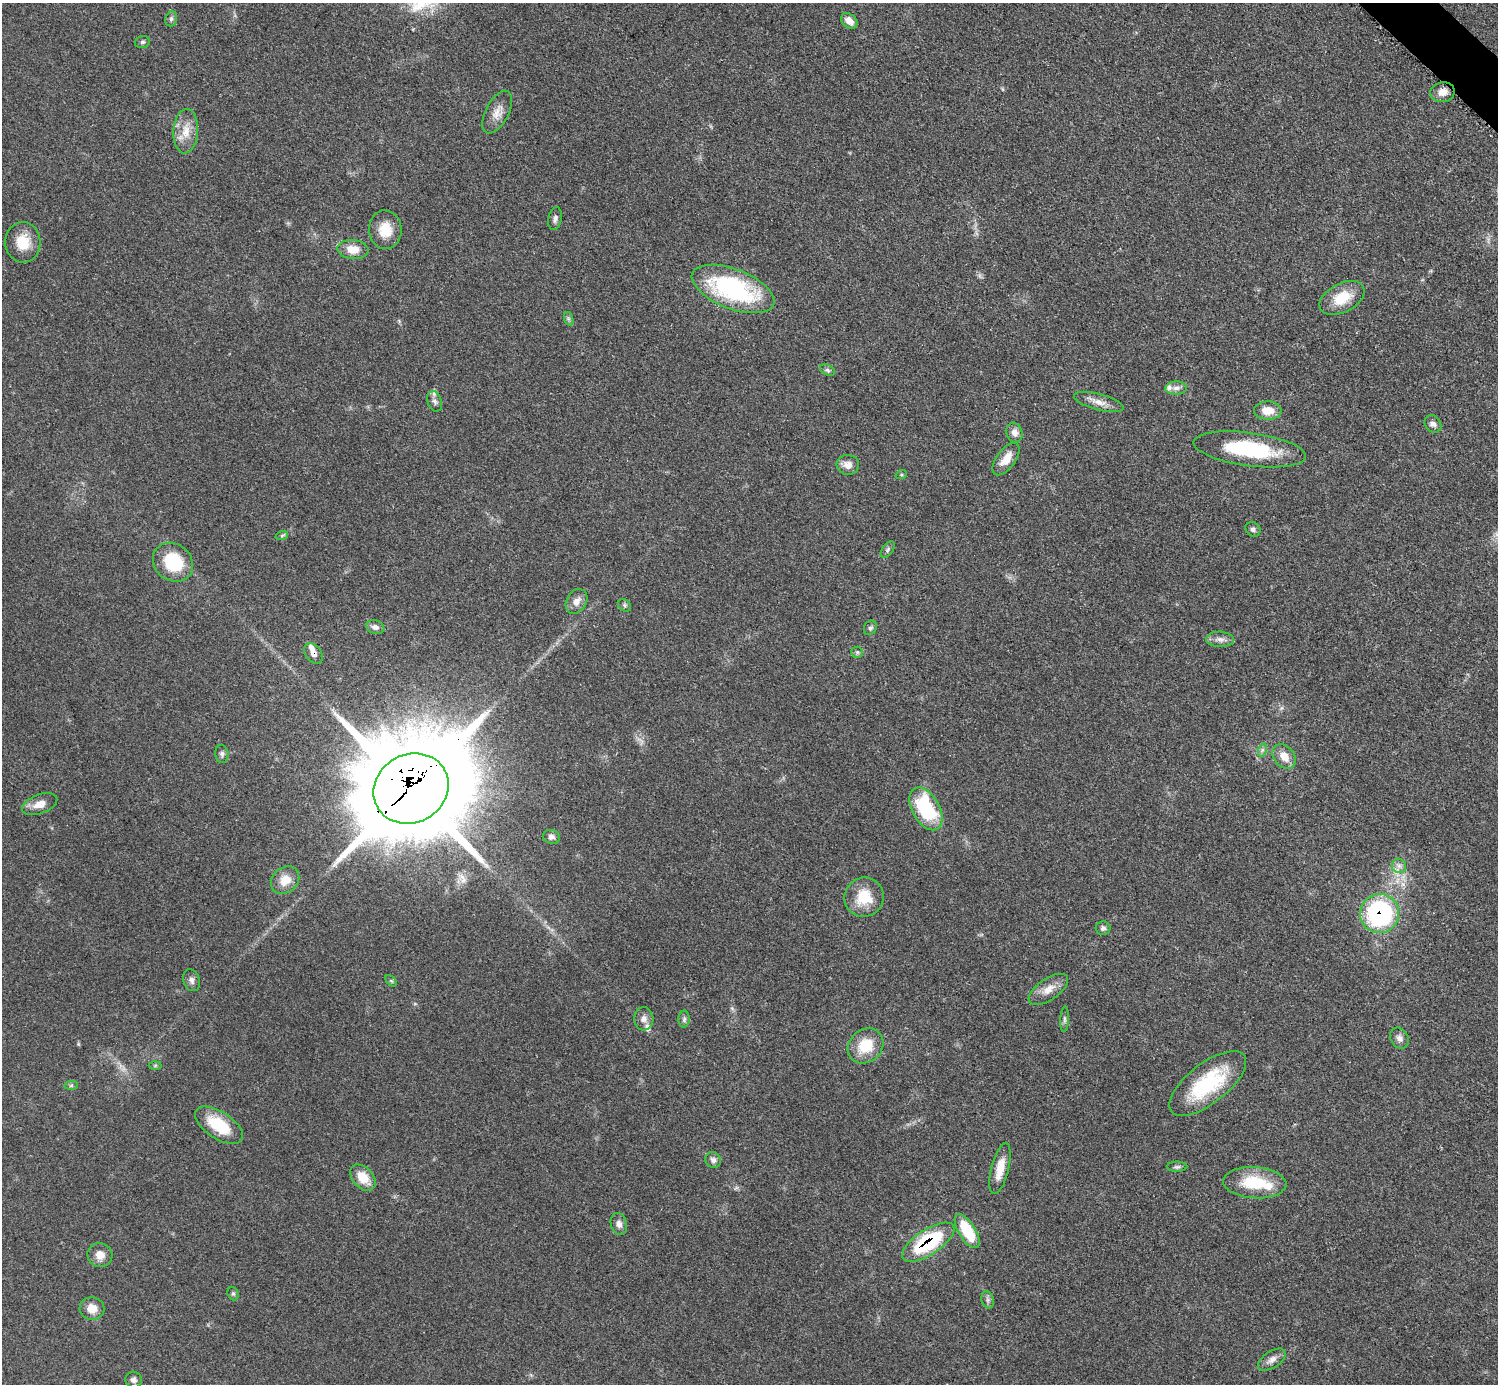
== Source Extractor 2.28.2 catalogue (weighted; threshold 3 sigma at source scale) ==
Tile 10 of 4 x 4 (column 2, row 3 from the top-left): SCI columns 1502-2997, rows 1687-3068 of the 5993 x 5993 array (HDU 1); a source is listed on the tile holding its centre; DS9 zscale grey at full resolution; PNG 1500 x 1386 px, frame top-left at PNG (2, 3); each listed source drawn as its Kron ellipse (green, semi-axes under 4 px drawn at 4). Shown black and unused: <1% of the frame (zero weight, under 3 of 5 exposures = <1% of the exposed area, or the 3 px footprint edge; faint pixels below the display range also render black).
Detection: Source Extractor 2.28.2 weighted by HDU 2 'WHT'; one run over the whole footprint, this tile lists its part. Background 0.0503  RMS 0.0062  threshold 0.0278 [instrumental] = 3 sigma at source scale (4.5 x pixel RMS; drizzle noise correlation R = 1.50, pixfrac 1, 0.05/0.05 arcsec/px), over >= 5 px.
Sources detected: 80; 3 too faint to see at this stretch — neither listed nor drawn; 4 inside a brighter listed object's ellipse — not listed separately; the other 73 listed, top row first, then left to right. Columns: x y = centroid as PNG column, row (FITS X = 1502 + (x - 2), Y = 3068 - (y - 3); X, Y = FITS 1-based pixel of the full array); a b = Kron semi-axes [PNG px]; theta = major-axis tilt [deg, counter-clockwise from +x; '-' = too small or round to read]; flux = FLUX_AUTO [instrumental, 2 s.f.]
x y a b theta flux
171 19 8 5 75 1.5
849 21 9 7 -40 5.6
142 42 8 5 15 1.3
1442 92 12 10 12 5.4
497 112 23 11 62 7.1
186 131 22 12 86 10
555 219 12 6 79 2.4
385 230 19 16 -87 13
23 242 20 17 -88 14
353 249 15 9 -5 9.2
733 289 44 20 -21 91
1342 298 24 14 27 17
569 319 7 4 -71 1.2
827 370 8 5 -28 1.4
1176 388 11 6 1 2.9
435 401 11 7 -71 2.6
1099 402 25 8 -15 6.1
1268 411 14 9 -1 9.1
1433 424 9 7 -51 2.5
1014 433 10 7 -71 3.9
1250 449 57 16 -7 51
1006 459 19 9 54 8.9
848 465 11 10 - 4.7
901 475 6 3 18 0.72
1253 529 8 6 -34 2
282 535 6 4 20 0.88
888 550 9 5 53 1.4
173 562 21 18 -40 30
577 601 13 10 59 4.7
625 605 7 5 -45 1.3
375 627 9 7 -14 2.7
870 628 7 6 - 1.5
1220 639 14 8 -3 3.7
857 652 6 5 - 1.3
313 653 11 8 -53 3.7
1262 750 7 4 73 1.3
222 754 9 6 -85 1.8
1284 756 13 10 -51 7.6
411 789 38 34 28 13000
40 804 18 9 20 6.4
926 809 23 13 -61 51
551 837 8 7 - 2.6
1399 866 7 7 - 2.6
285 880 15 12 41 9.7
864 897 20 19 - 19
1380 914 20 19 - 87
1103 928 7 7 - 1.7
191 980 11 8 -70 2.6
391 981 7 4 -45 0.87
1048 989 23 10 34 7.6
644 1019 11 9 -86 3.5
684 1019 8 5 89 1.5
1064 1019 13 4 87 1.5
1399 1038 11 8 -61 3.1
866 1046 19 16 41 18
155 1065 6 4 2 0.88
1208 1083 46 20 38 49
71 1085 7 4 1 1.1
219 1125 27 13 -33 24
713 1160 8 7 - 2.2
1177 1167 10 5 0 1.6
1000 1168 26 8 76 10
363 1178 15 10 -48 12
1255 1183 31 15 -3 27
619 1224 11 8 -76 3.4
967 1231 19 8 -57 25
928 1242 30 12 33 52
100 1255 12 12 - 6.4
233 1294 7 5 -69 1.1
988 1300 9 6 -74 1.8
92 1308 12 11 - 7.3
1272 1360 16 8 33 4
134 1380 8 8 - 2.3
Overlapping masked pixels (flux is a lower limit): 4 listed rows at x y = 313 653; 411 789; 1380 914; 928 1242